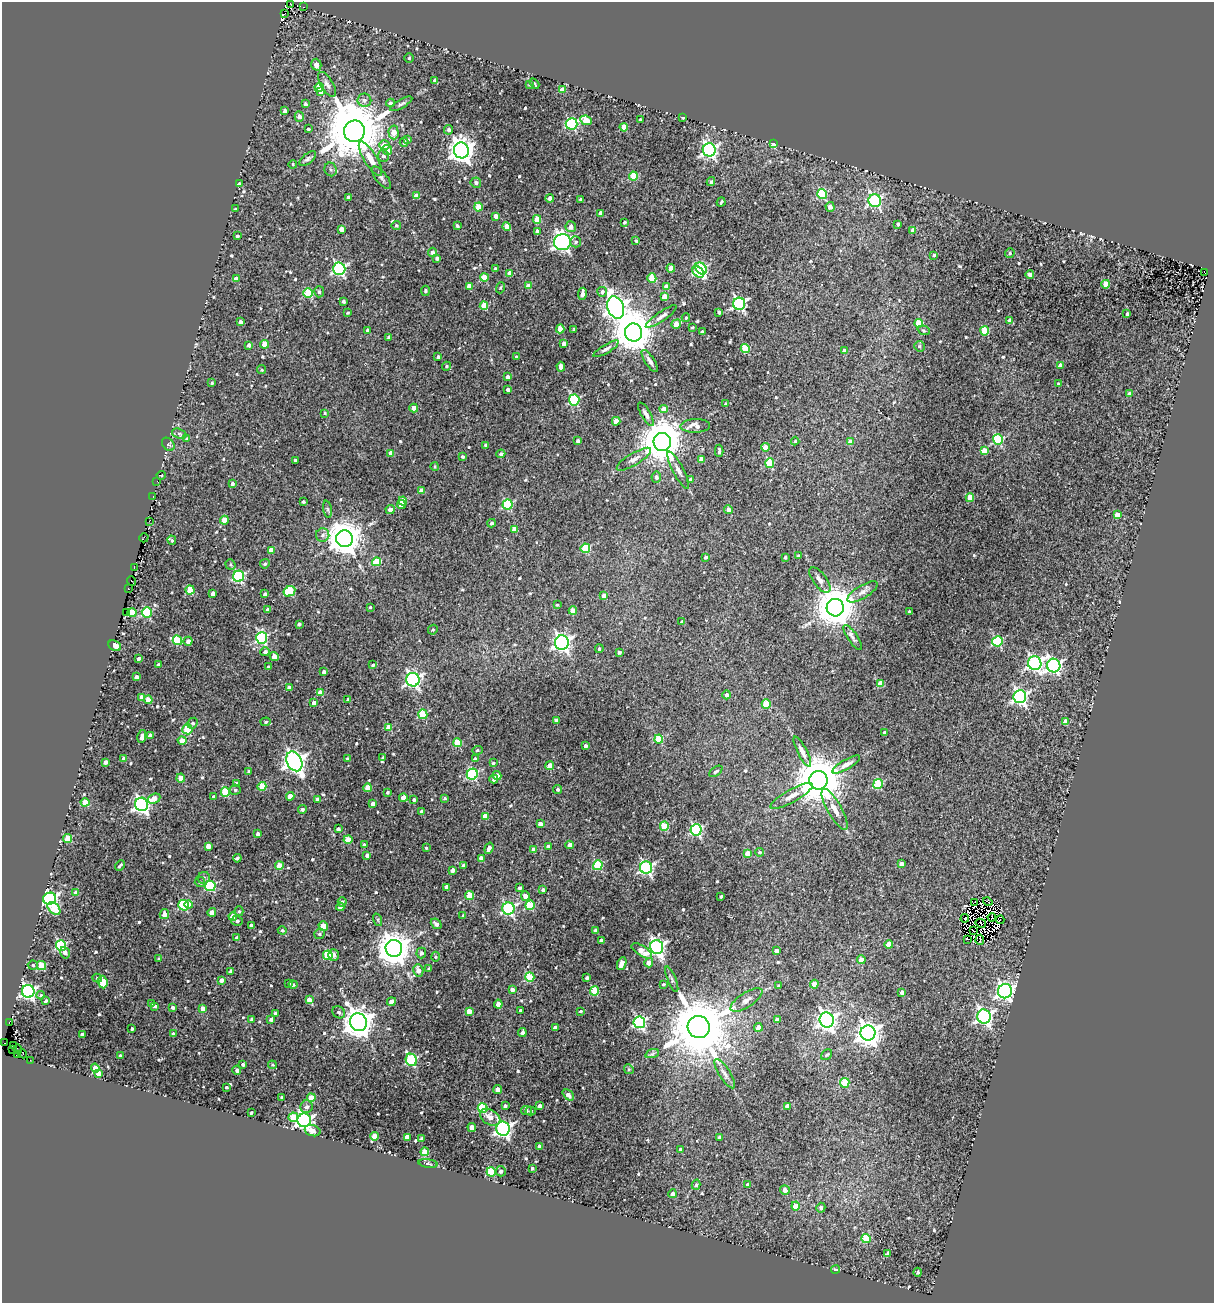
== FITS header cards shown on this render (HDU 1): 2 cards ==
NAXIS1  =                 1212
NAXIS2  =                 1301

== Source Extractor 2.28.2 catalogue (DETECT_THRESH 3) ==
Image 1212 x 1301 px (HDU 1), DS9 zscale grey, 1 PNG px = 1 image px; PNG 1216 x 1305 px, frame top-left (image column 1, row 1301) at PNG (2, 2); each listed source drawn as its Kron ellipse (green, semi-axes under 4 px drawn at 4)
Background 0.0881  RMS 0.016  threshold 0.0479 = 3 sigma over >= 5 px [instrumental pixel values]
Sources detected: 663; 13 with non-positive FLUX_AUTO (blend fragments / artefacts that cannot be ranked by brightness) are neither listed nor drawn; of the other 650, the 500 brightest by FLUX_AUTO listed and drawn (150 fainter detections omitted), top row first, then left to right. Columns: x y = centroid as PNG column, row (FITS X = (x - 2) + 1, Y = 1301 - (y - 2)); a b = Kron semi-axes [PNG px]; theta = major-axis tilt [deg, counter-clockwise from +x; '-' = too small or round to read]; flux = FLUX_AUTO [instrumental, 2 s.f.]
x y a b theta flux
290 3 4 2 - 5.4
304 7 3 2 - 3.9
285 13 2 2 - 1.6
409 58 5 4 - 1.5
316 65 6 5 - 6.3
435 80 4 3 - 2.3
327 84 14 6 -59 5.2
534 84 6 3 -57 1.5
529 85 3 3 - 1.6
319 87 4 4 - 26
562 90 4 4 - 16
321 92 4 4 - 10
364 100 7 6 - 3.6
390 103 4 4 - 2.4
305 104 3 3 - 2.3
401 104 12 4 31 2.4
285 111 3 3 - 4
299 117 5 4 - 4.6
683 117 3 3 - 2.5
640 119 3 3 - 1.6
586 120 6 4 -25 29
571 124 6 5 - 130
624 127 4 4 - 21
308 129 3 3 - 1.9
449 130 5 4 - 3.1
354 131 11 10 - 10000
394 132 7 5 -87 14
408 140 3 3 - 1.6
404 142 4 4 - 2.8
773 144 4 4 - 23
384 145 5 5 - 11
387 150 5 4 - 10
461 150 8 7 - 990
709 150 6 6 - 270
383 156 6 5 - 3.6
308 159 10 5 39 2.7
370 159 19 6 -59 13
293 164 4 3 - 1.5
331 169 7 6 - 2.5
633 176 4 4 - 36
381 178 14 5 -51 3.8
711 182 4 4 - 2.1
240 183 4 3 - 1.7
476 183 5 5 - 4.3
822 194 5 5 - 74
416 196 4 4 - 6.3
348 197 3 3 - 3.9
550 198 4 4 - 6
581 199 3 3 - 2.2
875 201 6 6 - 180
721 202 5 3 - 1.7
478 207 4 4 - 25
830 207 5 4 - 7.4
236 209 3 3 - 1.6
600 213 4 3 - 6.9
496 216 4 4 - 7.5
537 219 4 4 - 22
625 222 3 3 - 1.9
898 224 4 3 - 2.2
396 226 4 4 - 1.8
457 226 4 3 - 2.5
507 226 4 4 - 14
571 227 5 5 - 7.5
341 229 4 4 - 8.1
537 231 3 3 - 3.2
913 231 4 4 - 8.9
237 236 3 3 - 1.9
636 241 4 3 - 2
562 242 8 8 - 480
576 242 5 5 - 2.7
432 252 4 4 - 4.4
1010 253 5 4 - 2
934 255 4 3 - 2.6
437 258 4 3 - 2.9
495 268 3 3 - 1.5
671 268 4 4 - 15
701 268 6 5 - 91
339 269 6 6 - 200
698 272 6 4 -43 86
510 273 4 4 - 9.2
1205 273 3 2 - 64
1030 275 4 3 - 6.3
484 277 4 4 - 25
652 278 5 4 - 28
236 279 4 4 - 4.8
1106 284 4 4 - 26
469 286 4 4 - 12
529 286 4 4 - 9.8
667 287 4 4 - 14
500 288 6 4 71 1.6
425 291 5 4 - 2.1
319 292 5 5 - 2.2
602 292 5 5 - 3.6
308 293 5 5 - 55
582 294 6 4 82 7.9
664 297 4 4 - 13
343 301 4 3 - 2.2
739 304 6 6 - 230
484 306 4 4 - 31
616 307 11 8 -71 770
719 312 4 3 - 3.4
348 313 3 3 - 1.5
1127 314 4 3 - 2.8
661 316 18 5 34 5
686 318 4 4 - 1.8
1010 320 4 4 - 7.4
240 322 4 3 - 3.4
919 323 4 4 - 28
676 324 5 4 - 19
692 327 3 3 - 1.5
560 329 4 4 - 17
368 330 4 4 - 4.5
574 330 4 3 - 1.5
924 330 6 4 -20 1.7
985 331 4 4 - 47
702 332 3 3 - 2.2
634 333 9 8 - 4300
388 337 3 3 - 1.7
265 344 4 4 - 15
564 344 4 4 - 8.1
249 345 4 4 - 4.2
919 346 5 5 - 1.8
606 349 14 4 31 3.7
745 349 4 4 - 53
844 351 4 4 - 12
438 357 3 3 - 2.5
516 357 3 3 - 1.9
650 361 13 4 -57 4.1
1060 365 4 4 - 6.6
447 366 4 4 - 1.8
561 367 5 4 - 5.9
262 370 4 4 - 1.4
507 377 4 3 - 3.6
212 383 3 3 - 1.5
1058 384 4 3 - 2.1
508 390 4 3 - 3.5
1129 394 4 4 - 6
574 400 5 5 - 110
726 404 4 3 - 2.6
414 408 4 4 - 14
664 409 4 4 - 9.5
325 413 4 4 - 1.5
646 414 13 5 -60 4.2
616 421 4 4 - 15
695 426 15 7 2 8.7
179 434 7 4 -21 1.8
187 439 3 3 - 1.6
998 440 5 5 - 82
578 441 4 3 - 3.4
795 441 4 4 - 1.4
662 442 9 8 - 4300
850 442 4 4 - 9.7
168 444 7 5 -49 3
485 445 3 3 - 1.5
765 447 4 4 - 12
719 451 6 3 88 2.4
984 451 4 4 - 12
391 453 4 4 - 12
501 454 4 4 - 3
463 457 3 3 - 2
634 459 20 6 31 6.1
701 459 4 4 - 7.9
295 460 3 3 - 2.3
770 463 5 4 - 43
435 466 4 3 - 1.4
678 470 21 5 -62 5.6
161 475 4 3 - 2.3
656 477 5 5 - 3.5
691 479 4 4 - 4.1
157 481 3 2 - 1.4
232 484 4 3 - 2.5
422 491 4 4 - 13
153 497 3 2 - 2.1
970 497 4 4 - 27
403 501 4 4 - 19
303 502 3 3 - 1.9
401 505 4 4 - 11
508 505 5 5 - 76
327 509 8 4 -80 2.4
390 510 4 4 - 6
728 510 4 4 - 5.9
1117 515 4 4 - 16
224 520 4 4 - 25
149 521 3 2 - 5.1
491 523 4 4 - 2.6
514 529 4 4 - 7.5
323 535 7 6 - 3.6
144 538 5 2 - 3.5
344 539 8 8 - 2400
172 540 4 4 - 1.6
585 548 5 5 - 53
271 550 4 4 - 9.5
799 556 3 3 - 2.6
705 557 3 3 - 2.9
785 557 3 3 - 1.7
376 562 4 4 - 35
230 564 5 4 - 1.5
265 564 5 4 - 2.1
134 568 3 2 - 26
238 576 5 5 - 140
820 580 15 7 -54 5.6
132 581 5 2 - 4.7
128 589 3 2 - 3.1
190 590 4 4 - 29
289 591 6 5 - 56
862 592 17 6 31 5.5
213 594 4 4 - 6.6
265 594 4 3 - 2.3
604 596 4 4 - 8.8
557 605 3 3 - 1.4
370 607 3 3 - 1.4
835 608 9 8 - 3800
268 610 4 4 - 5.7
573 611 4 4 - 20
126 612 2 2 - 1.7
147 612 5 5 - 60
909 612 3 3 - 2
132 613 4 4 - 35
682 622 4 4 - 3.9
299 624 4 3 - 2.7
433 630 5 4 - 1.6
853 637 14 5 -56 4.2
262 638 6 5 - 130
177 640 5 4 - 47
188 641 4 4 - 6
997 641 5 5 - 89
562 642 7 7 - 390
115 646 7 5 -25 25
599 649 4 3 - 1.7
265 652 5 4 - 3.5
619 652 3 3 - 2.8
274 657 5 4 - 8.7
139 659 3 3 - 2.3
1035 663 7 6 - 280
158 664 3 3 - 1.5
373 665 3 3 - 1.7
1054 666 7 7 - 240
268 667 3 3 - 1.5
324 672 4 3 - 3.7
136 677 4 4 - 5.1
413 680 7 6 - 280
880 684 4 4 - 17
289 688 4 4 - 7.9
320 693 4 4 - 15
727 695 4 4 - 3.4
142 697 4 4 - 6.6
1020 697 6 6 - 270
348 699 4 3 - 1.5
148 700 4 4 - 16
314 703 4 4 - 6.1
766 704 4 4 - 35
423 714 4 4 - 46
556 721 4 3 - 5.5
266 722 5 4 - 1.4
1066 722 4 4 - 12
193 723 6 4 45 2.2
388 728 4 4 - 16
187 729 5 5 - 44
884 732 4 3 - 2.7
150 735 4 4 - 5.5
142 736 6 4 80 6.2
659 739 4 4 - 42
182 741 4 4 - 12
457 743 4 4 - 34
586 746 4 3 - 3.2
477 750 5 4 - 1.4
802 752 17 5 -63 6.3
383 757 3 3 - 1.5
124 759 4 4 - 4.3
347 759 4 3 - 2.6
475 759 3 3 - 2.6
294 761 10 7 -63 680
105 762 4 3 - 3.7
493 763 4 4 - 1.8
846 764 16 5 29 6.1
550 766 4 4 - 9.4
249 771 4 3 - 2
716 771 7 4 37 2.5
472 774 5 5 - 110
497 775 4 4 - 14
181 778 4 4 - 12
494 779 4 4 - 4
818 780 9 9 - 6200
236 783 3 3 - 3.6
878 784 5 4 - 59
262 786 4 4 - 27
368 788 4 4 - 19
558 789 4 4 - 2.2
235 790 5 5 - 2.2
225 792 4 4 - 44
388 792 3 3 - 2
290 796 4 4 - 13
792 796 24 6 29 9.9
213 797 3 3 - 1.6
403 797 4 4 - 11
445 798 4 3 - 1.7
154 799 7 4 25 9.8
317 800 4 4 - 4.3
414 800 4 4 - 2.1
85 802 4 4 - 26
142 804 7 6 - 320
373 804 4 3 - 5.8
302 809 4 4 - 2.6
835 809 23 7 -61 11
422 811 3 3 - 3.6
485 816 4 4 - 15
540 824 4 4 - 6.9
664 826 4 4 - 40
338 829 3 3 - 3.1
696 830 5 5 - 160
258 834 4 3 - 3.7
68 838 4 4 - 35
348 840 4 4 - 22
364 845 4 3 - 2.4
570 845 4 4 - 7.4
208 846 4 4 - 9.2
548 846 4 3 - 3.7
426 848 3 3 - 1.5
489 848 6 3 71 6.5
534 850 4 4 - 11
760 852 4 4 - 1.9
748 853 4 4 - 17
367 855 4 3 - 3.9
237 858 4 4 - 3.1
481 858 4 4 - 7
901 864 4 3 - 5.2
120 865 6 2 47 2.1
279 865 4 4 - 16
463 865 4 3 - 2.2
598 865 5 4 - 57
646 868 6 6 - 200
453 870 4 3 - 4
204 878 6 6 - 2.4
200 882 5 5 - 1.9
210 886 5 5 - 88
447 887 4 4 - 9.8
519 888 4 4 - 1.8
543 890 4 3 - 3.3
76 893 4 4 - 8.2
470 895 4 4 - 30
525 896 4 4 - 6.7
721 896 3 3 - 1.8
50 899 6 6 - 330
988 901 5 3 - 4.2
342 902 4 4 - 3.1
975 902 3 2 - 1.5
184 905 5 5 - 81
188 905 4 4 - 7.8
530 905 5 4 - 57
340 907 4 4 - 6.3
54 908 7 5 -45 32
508 909 6 6 - 170
239 911 5 4 - 1.5
212 912 4 4 - 7.3
164 914 5 4 - 8
233 916 4 4 - 15
463 916 3 3 - 1.8
992 917 4 2 - 2.3
965 918 4 2 - 2.3
378 920 6 4 -73 1.5
1000 920 4 2 - 3.2
237 921 6 5 - 2.5
981 923 5 2 - 1.9
436 924 6 4 -40 4.2
251 925 4 3 - 3.1
323 926 5 4 - 24
282 930 4 4 - 1.8
595 930 4 3 - 3.8
973 931 3 2 - 2.9
319 934 5 5 - 2.4
237 938 4 4 - 2.8
968 939 3 2 - 3
980 940 5 2 - 2.4
601 941 4 3 - 5.6
889 944 4 4 - 17
61 945 5 5 - 100
657 947 7 6 - 350
394 948 8 8 - 2200
642 951 12 5 -32 17
776 951 4 4 - 5.1
65 953 6 4 -72 4.8
421 953 5 5 - 3
328 955 5 4 - 47
334 955 6 5 - 5.7
436 957 5 4 - 1.4
159 959 4 4 - 2.1
861 959 4 4 - 6.6
649 963 4 4 - 8.5
622 964 7 4 67 16
33 965 5 4 - 1.6
41 965 5 4 - 39
429 969 4 3 - 2.3
418 970 6 5 - 8
231 971 3 3 - 2.2
530 977 5 4 - 50
97 978 5 4 - 1.9
587 978 3 3 - 2.5
672 979 14 4 -68 2.6
221 980 4 4 - 5.2
103 982 6 4 -83 37
289 983 3 3 - 1.8
663 984 3 3 - 1.7
814 984 4 4 - 15
293 985 4 4 - 2.3
779 986 3 3 - 1.4
512 990 4 4 - 4.8
28 991 6 6 - 270
595 991 4 4 - 40
1005 991 7 7 - 390
902 992 4 3 - 5
41 995 4 4 - 1.4
309 1000 4 4 - 7.2
746 1000 18 7 34 7.1
46 1001 4 3 - 1.6
391 1002 4 4 - 6.6
151 1003 4 3 - 1.5
498 1004 4 4 - 13
155 1006 3 3 - 2.8
173 1007 4 4 - 2.7
203 1009 4 4 - 6.1
520 1010 3 3 - 1.5
469 1011 4 4 - 10
581 1011 3 3 - 1.4
339 1012 7 5 -35 2.9
275 1013 4 3 - 2
984 1017 7 7 - 320
252 1019 4 3 - 2.8
271 1019 3 3 - 2.9
777 1020 4 4 - 6.3
827 1020 7 7 - 530
9 1022 4 3 - 13
358 1022 9 8 - 1700
639 1022 6 5 - 170
699 1027 11 11 - 10000
758 1027 4 4 - 13
555 1028 4 4 - 6.4
132 1029 3 3 - 1.6
173 1033 4 3 - 1.4
522 1033 4 4 - 3.7
868 1033 7 7 - 970
82 1034 3 3 - 2.6
4 1042 3 2 - 6.1
13 1046 3 2 - 4.3
12 1049 3 2 - 5.7
18 1049 4 2 - 7
23 1054 4 2 - 5.7
652 1054 7 4 18 2.3
17 1055 4 3 - 14
827 1055 6 4 38 1.9
121 1056 3 3 - 3.5
30 1060 4 2 - 37
411 1060 6 5 - 100
243 1064 4 3 - 2.3
272 1065 4 3 - 1.4
95 1068 4 4 - 14
629 1069 5 4 - 1.6
237 1070 4 4 - 3.7
98 1073 4 4 - 7.4
725 1074 17 5 -57 5.4
845 1083 5 4 - 52
226 1087 3 3 - 1.5
498 1089 4 4 - 9
568 1095 6 4 -43 5.8
281 1097 3 3 - 2.1
311 1098 4 4 - 19
505 1106 3 3 - 2.6
540 1106 4 4 - 5.1
787 1106 4 4 - 10
307 1107 6 6 - 4.2
483 1108 5 5 - 65
526 1111 5 4 - 2.7
531 1111 5 4 - 1.5
251 1113 3 3 - 1.7
293 1117 5 5 - 29
490 1117 11 7 -32 10
304 1120 7 7 - 330
472 1128 4 4 - 12
503 1129 7 6 - 350
313 1131 8 5 -18 7
374 1136 4 4 - 15
407 1137 4 4 - 8.3
719 1137 3 3 - 2.5
422 1139 4 3 - 2
539 1146 3 3 - 4.3
680 1149 4 4 - 1.9
425 1152 4 4 - 23
428 1163 9 4 -6 1.9
532 1168 3 3 - 2.1
501 1171 5 5 - 3.1
491 1172 4 4 - 53
748 1184 4 3 - 3.8
696 1185 5 4 - 1.9
785 1190 5 5 - 5.9
672 1194 4 4 - 5.9
796 1206 4 4 - 17
821 1208 5 4 - 2.9
866 1239 5 4 - 43
888 1253 4 3 - 3.2
836 1270 4 3 - 3
918 1272 4 4 - 2.3
At the frame edge (FLAGS 8, measured only in part): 1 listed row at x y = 290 3
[150 fainter detections neither listed nor drawn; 13 non-positive-flux detections neither listed nor drawn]